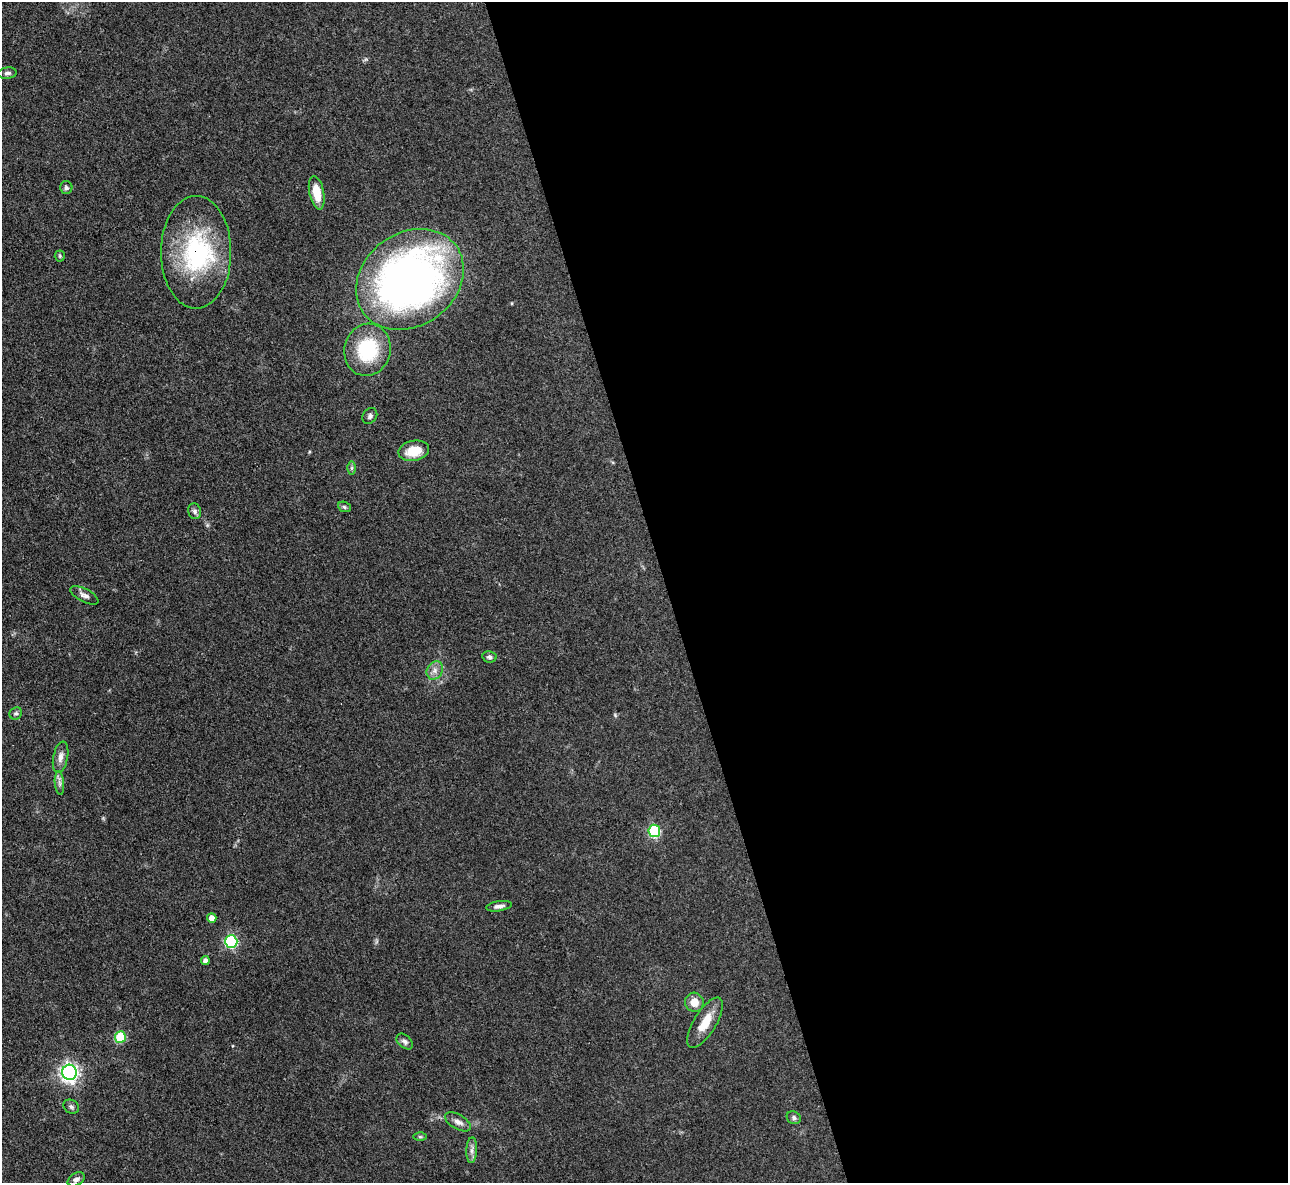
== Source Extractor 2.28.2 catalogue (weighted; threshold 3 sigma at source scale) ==
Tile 8 of 4 x 4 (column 4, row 2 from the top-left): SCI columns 3861-5146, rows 2504-3684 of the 5146 x 5128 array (HDU 1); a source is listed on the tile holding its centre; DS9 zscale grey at full resolution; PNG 1290 x 1185 px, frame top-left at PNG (2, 2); each listed source drawn as its Kron ellipse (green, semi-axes under 4 px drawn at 4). Shown black and unused: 48% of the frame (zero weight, under 3 of 4 exposures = <1% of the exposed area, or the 3 px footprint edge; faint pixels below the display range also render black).
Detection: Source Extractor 2.28.2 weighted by HDU 2 'WHT'; one run over the whole footprint, this tile lists its part. Background 0.0978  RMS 0.0066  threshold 0.0297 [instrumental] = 3 sigma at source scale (4.5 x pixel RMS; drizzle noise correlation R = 1.50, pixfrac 1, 0.05/0.05 arcsec/px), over >= 5 px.
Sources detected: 35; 1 inside a brighter object's white glare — neither listed nor drawn; the other 34 listed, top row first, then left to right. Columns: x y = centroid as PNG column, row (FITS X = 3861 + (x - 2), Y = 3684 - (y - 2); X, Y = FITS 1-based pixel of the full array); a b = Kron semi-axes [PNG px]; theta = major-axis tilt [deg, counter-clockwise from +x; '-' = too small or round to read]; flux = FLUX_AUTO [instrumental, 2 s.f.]
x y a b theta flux
7 73 9 5 6 2
66 188 6 6 - 1.5
317 193 17 7 -78 13
196 252 56 35 90 81
60 256 5 5 - 0.94
410 279 57 46 36 390
368 350 26 23 74 41
370 416 8 6 51 1.8
414 451 15 10 12 13
352 468 6 4 90 1.2
344 507 6 5 - 1.1
195 511 8 6 -73 2.1
84 595 15 6 -28 3.1
489 657 7 5 -11 1.7
435 670 9 7 60 3.4
16 713 6 6 - 1.5
61 757 16 7 78 4.3
59 783 12 4 -85 2.3
654 831 6 6 - 63
499 906 13 5 9 2.8
212 918 5 4 - 5.1
231 942 6 6 - 78
205 960 4 4 - 3.2
694 1002 9 9 - 7.1
705 1023 28 11 58 12
120 1037 6 5 - 29
405 1041 9 6 -41 2.3
69 1072 7 7 - 260
71 1107 8 6 -30 1.8
794 1118 7 6 - 1.7
458 1122 14 7 -30 3.7
420 1137 6 4 -1 0.97
472 1150 13 5 87 2.9
76 1179 9 6 33 2.4
Overlapping masked pixels (flux is a lower limit): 1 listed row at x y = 196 252